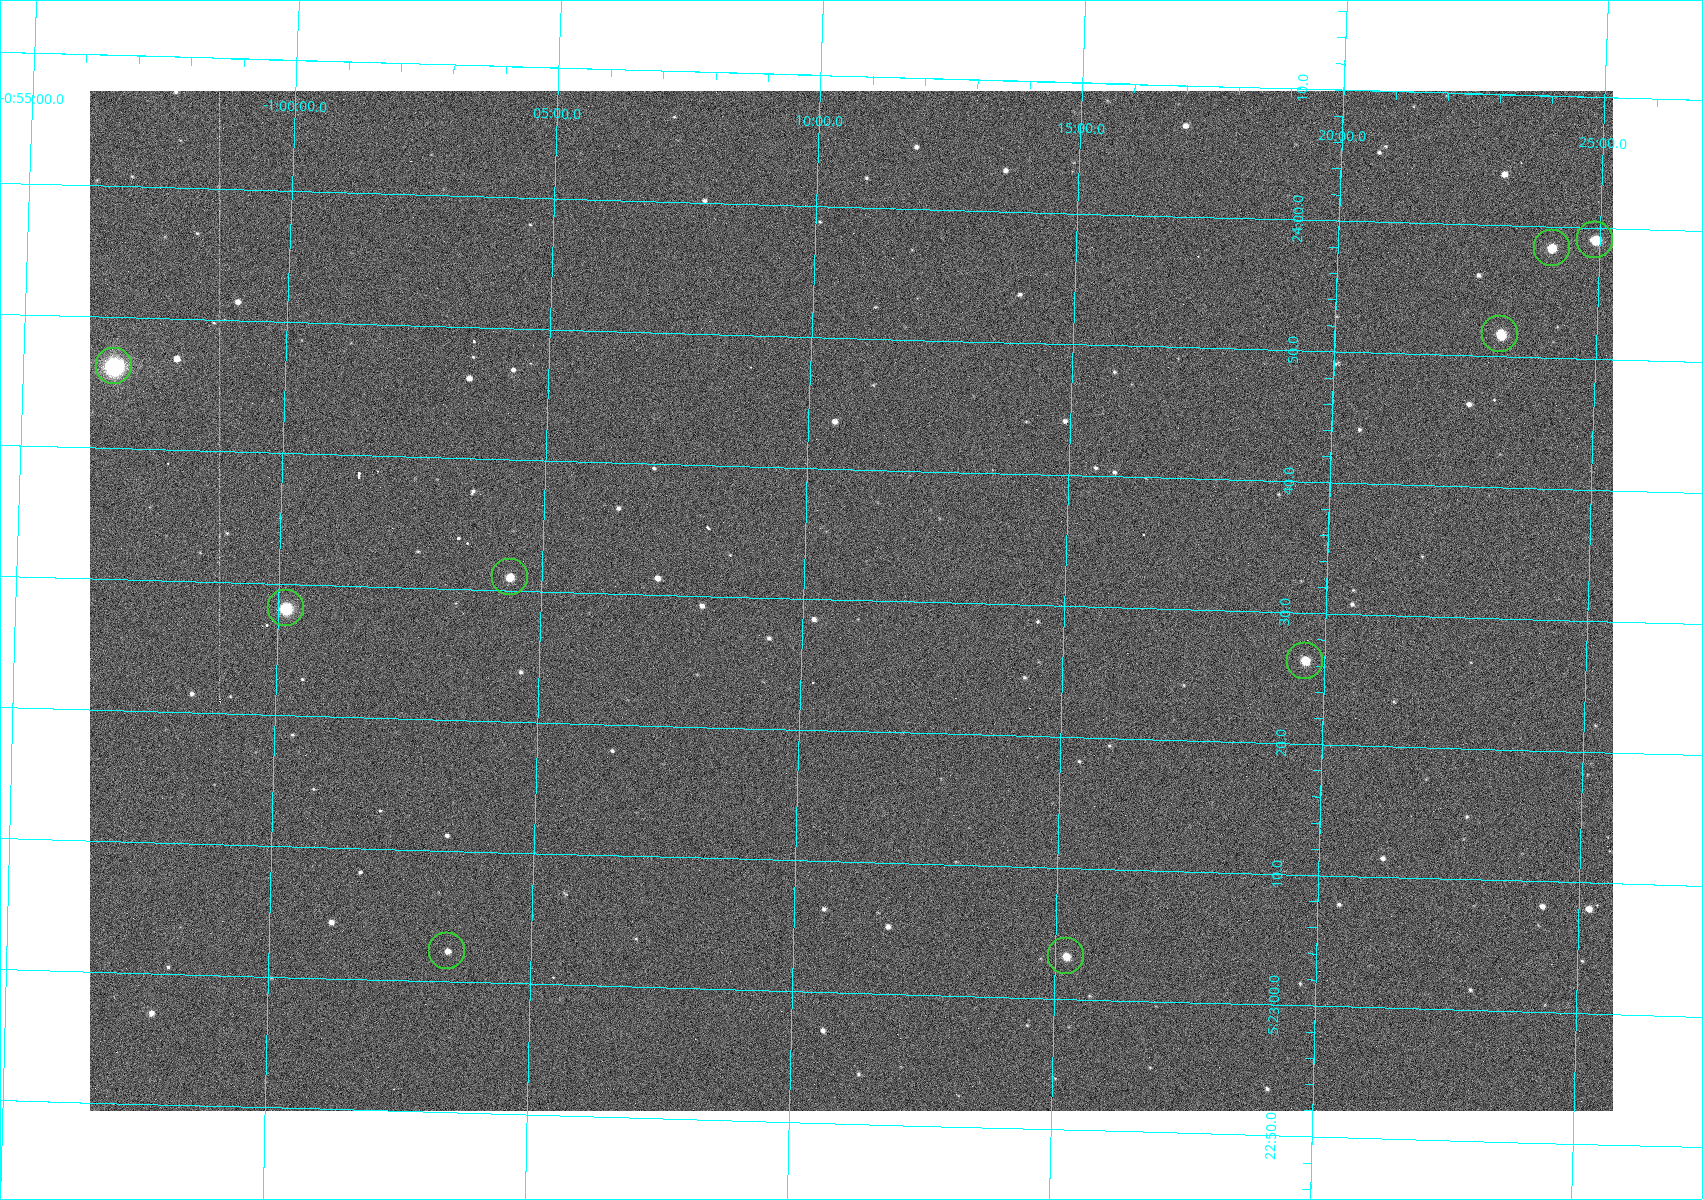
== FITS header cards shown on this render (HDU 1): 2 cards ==
NAXIS1  =                 1523
NAXIS2  =                 1020

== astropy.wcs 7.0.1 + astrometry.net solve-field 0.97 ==
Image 1523 x 1020 px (HDU 1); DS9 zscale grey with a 90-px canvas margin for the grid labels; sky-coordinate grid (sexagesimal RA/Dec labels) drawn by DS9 from the SOLVED WCS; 9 Tycho-2 reference stars matched to detected sources circled (green)
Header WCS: RA---TAN/DEC--TAN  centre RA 05:23:30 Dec -01:11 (80.87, -1.18 deg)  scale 1.14 arcsec/px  FOV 29.1' x 19.5'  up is +88 deg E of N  parity flipped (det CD > 0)
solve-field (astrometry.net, Tycho-2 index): VERIFIED the header's WCS against the Tycho-2 star catalogue (9 matches, 0 conflicts) and refined it, rather than solving blind
Solved WCS: RA---TAN-SIP/DEC--TAN-SIP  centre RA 05:23:30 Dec -01:11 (80.87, -1.18 deg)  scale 1.15 arcsec/px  FOV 29.1' x 19.5'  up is +88 deg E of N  parity flipped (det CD > 0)
The solver's refit moves the header's centre by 0.18 arcsec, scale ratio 1.001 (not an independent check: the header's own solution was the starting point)
Tycho-2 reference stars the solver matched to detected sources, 9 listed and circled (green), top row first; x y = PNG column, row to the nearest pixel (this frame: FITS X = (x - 90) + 1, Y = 1020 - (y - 91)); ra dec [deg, ICRS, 3 dp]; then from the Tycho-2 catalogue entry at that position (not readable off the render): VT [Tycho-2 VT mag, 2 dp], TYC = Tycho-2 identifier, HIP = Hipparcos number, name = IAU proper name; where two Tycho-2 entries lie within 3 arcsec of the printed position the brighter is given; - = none
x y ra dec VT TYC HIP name
1595 240 80.996 -1.415 9.95 4753-1018-1 - -
1552 248 80.993 -1.402 10.12 4753-1097-1 - -
1500 334 80.966 -1.386 10.33 4753-1182-1 - -
114 366 80.943 -0.946 8.91 4753-387-1 - -
510 577 80.879 -1.073 10.48 4753-1534-1 - -
286 608 80.867 -1.002 7.84 4753-1205-1 25199 -
1305 661 80.860 -1.327 11.24 4753-1591-1 - -
447 951 80.760 -1.057 11.82 4753-1463-1 - -
1066 956 80.764 -1.254 10.69 4753-1358-1 - -